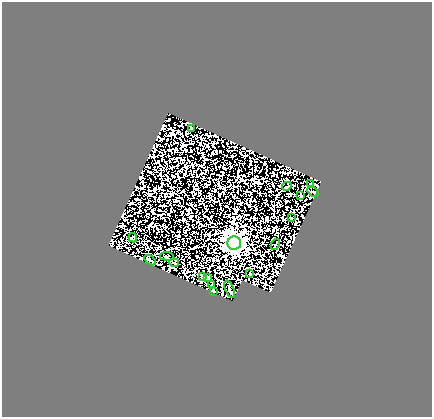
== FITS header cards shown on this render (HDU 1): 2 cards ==
NAXIS1  =                  430
NAXIS2  =                  415

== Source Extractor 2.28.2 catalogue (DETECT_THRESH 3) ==
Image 430 x 415 px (HDU 1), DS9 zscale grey, 1 PNG px = 1 image px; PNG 434 x 419 px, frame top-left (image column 1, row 415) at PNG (2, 2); each listed source drawn as its Kron ellipse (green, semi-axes under 4 px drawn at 4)
Background 1.3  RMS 1.6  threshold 4.84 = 3 sigma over >= 5 px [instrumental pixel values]
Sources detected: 18; all 18 listed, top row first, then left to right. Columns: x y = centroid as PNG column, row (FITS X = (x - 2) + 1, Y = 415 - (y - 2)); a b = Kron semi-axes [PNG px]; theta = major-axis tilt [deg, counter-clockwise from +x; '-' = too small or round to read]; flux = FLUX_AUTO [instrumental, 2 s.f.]
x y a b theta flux
191 128 4 2 - 92
310 184 3 2 - 61
287 186 5 2 - 71
313 192 6 2 -32 100
301 196 3 2 - 73
291 218 3 2 - 67
133 238 5 4 - 77
234 243 7 6 - 61000
275 245 6 2 62 110
167 256 7 3 -8 130
150 260 6 3 -36 140
174 263 5 2 - 110
250 274 3 2 - 64
202 276 4 2 - 110
208 277 3 3 - 120
212 284 3 2 - 47
229 289 9 4 -67 140
213 291 3 2 - 81